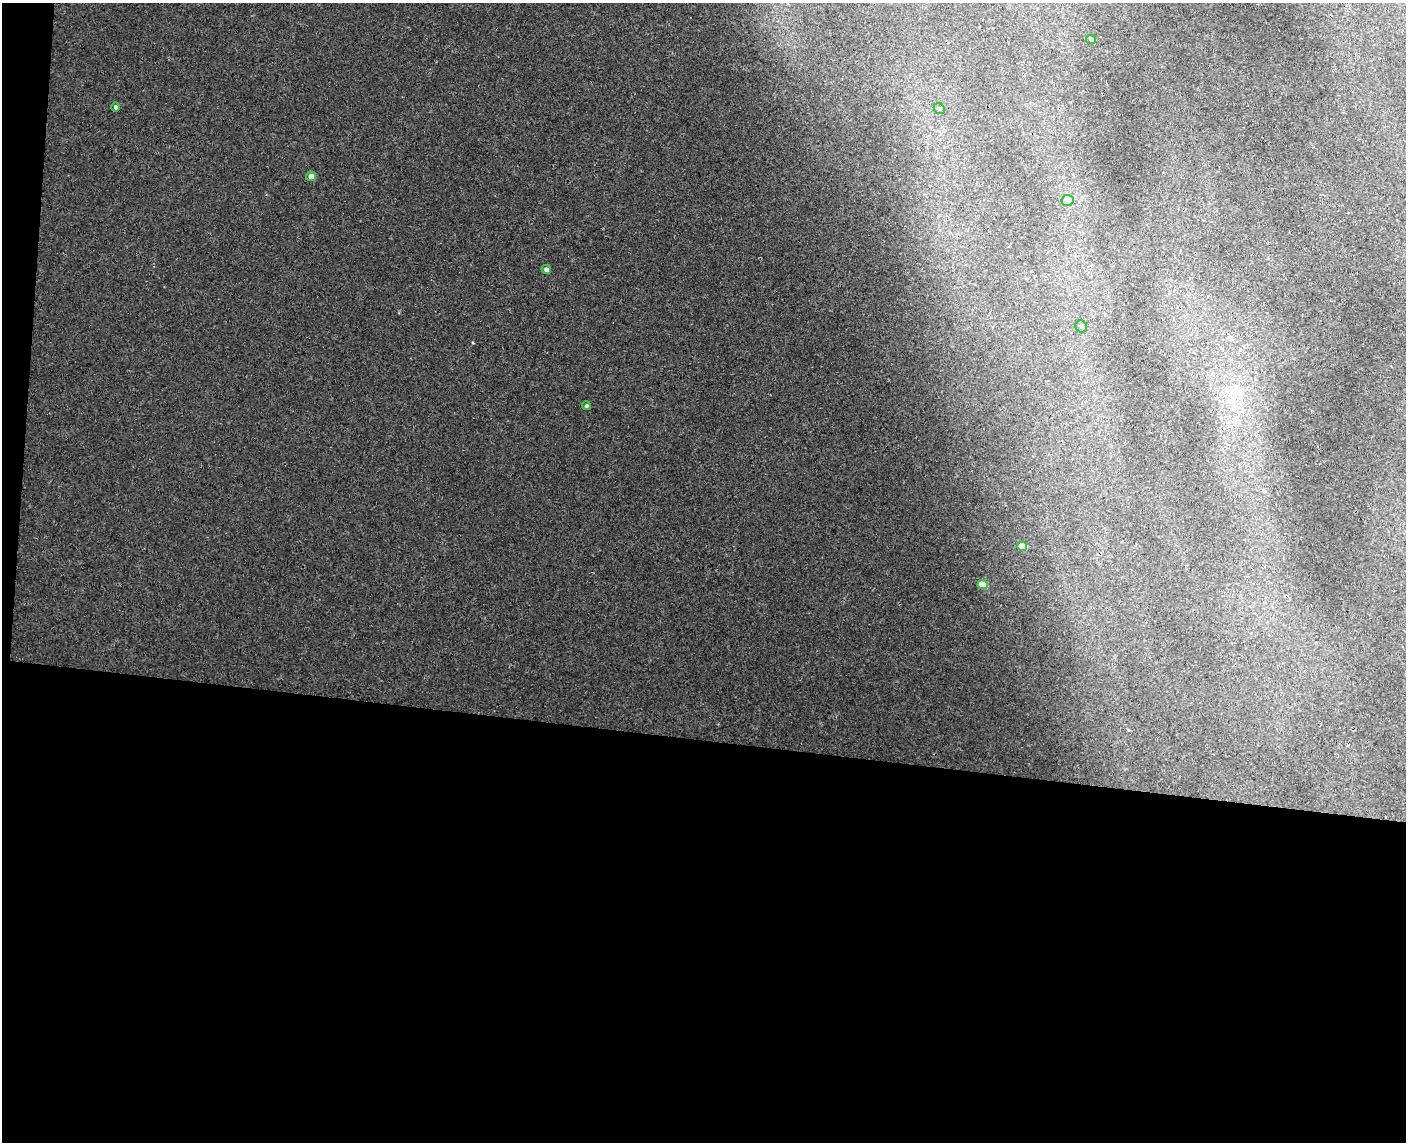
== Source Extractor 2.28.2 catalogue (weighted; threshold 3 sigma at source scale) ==
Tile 10 of 3 x 4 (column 1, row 4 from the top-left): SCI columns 165-1568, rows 12-1151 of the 4652 x 4579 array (HDU 1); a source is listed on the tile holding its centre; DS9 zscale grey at full resolution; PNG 1408 x 1144 px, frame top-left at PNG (2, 3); each listed source drawn as its Kron ellipse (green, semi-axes under 4 px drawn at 4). Shown black and unused: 37% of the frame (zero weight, under 3 of 4 exposures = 6% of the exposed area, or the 3 px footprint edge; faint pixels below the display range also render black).
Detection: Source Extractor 2.28.2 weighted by HDU 2 'WHT'; one run over the whole footprint, this tile lists its part. Background 0.00928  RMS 0.0036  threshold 0.0163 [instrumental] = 3 sigma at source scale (4.5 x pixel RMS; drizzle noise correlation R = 1.50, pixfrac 1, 0.05/0.05 arcsec/px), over >= 5 px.
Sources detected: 10; all 10 listed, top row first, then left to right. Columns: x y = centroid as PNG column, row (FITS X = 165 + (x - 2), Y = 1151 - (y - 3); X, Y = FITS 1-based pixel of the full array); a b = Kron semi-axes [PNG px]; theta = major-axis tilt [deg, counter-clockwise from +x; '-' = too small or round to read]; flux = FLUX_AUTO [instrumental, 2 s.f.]
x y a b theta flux
1091 39 5 4 - 0.82
116 107 4 4 - 0.85
939 109 6 5 - 0.6
311 176 5 5 - 2.7
1068 200 6 5 - 3.3
546 269 5 4 - 1.6
1081 326 6 5 - 0.75
586 405 4 4 - 0.72
1022 546 5 4 - 6.7
982 585 5 4 - 6.5